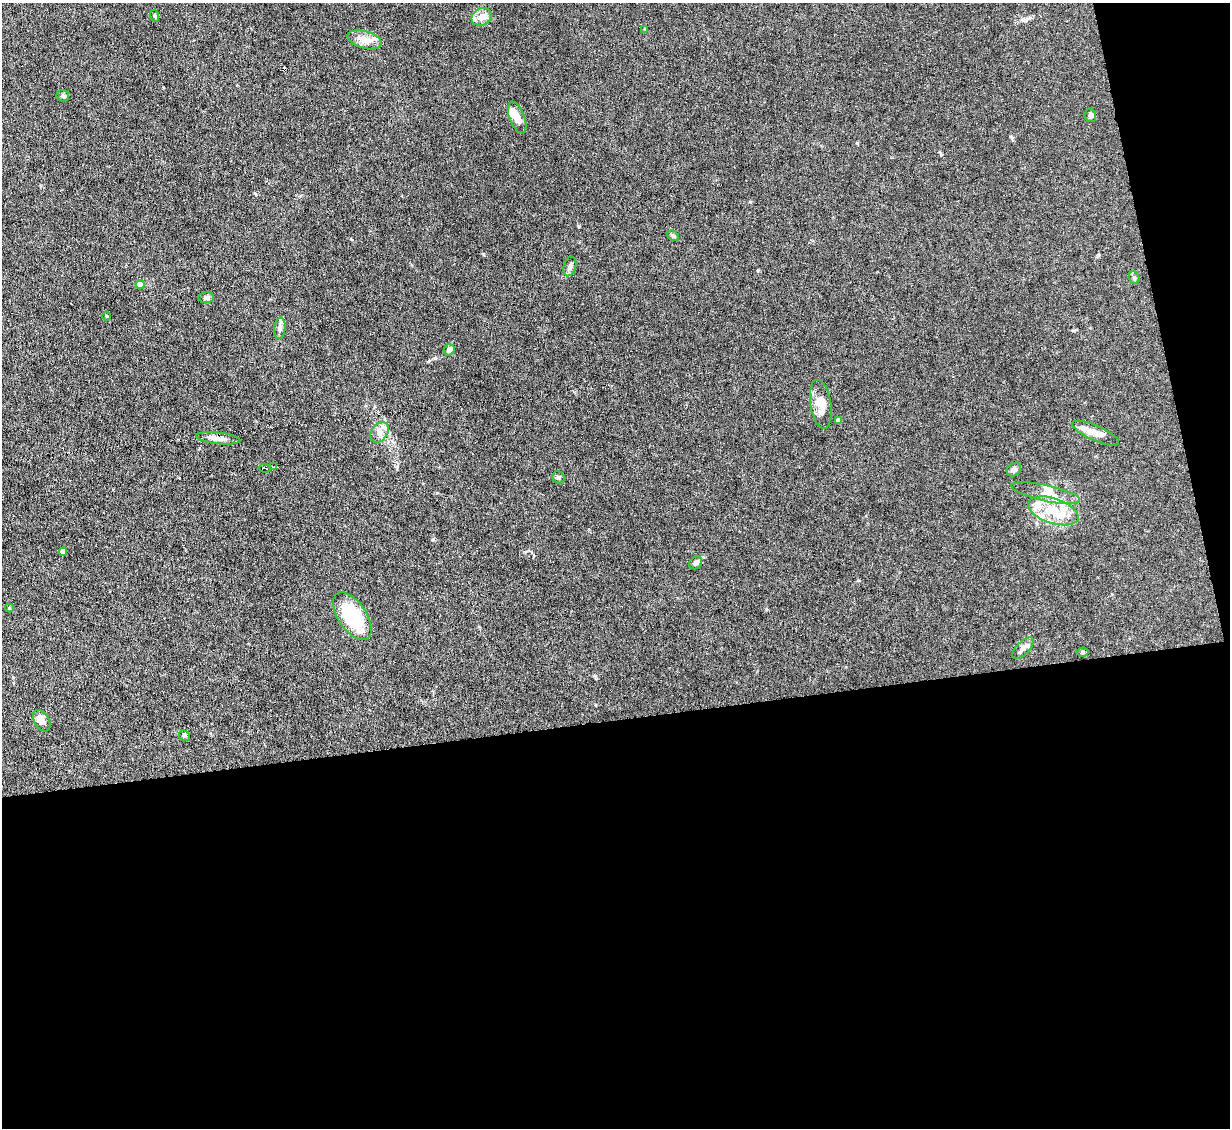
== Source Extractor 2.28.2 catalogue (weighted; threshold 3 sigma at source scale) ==
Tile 16 of 4 x 4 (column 4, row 4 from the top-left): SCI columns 3683-4910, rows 250-1375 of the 4910 x 4886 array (HDU 1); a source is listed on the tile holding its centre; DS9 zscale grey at full resolution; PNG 1232 x 1130 px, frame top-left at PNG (2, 3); each listed source drawn as its Kron ellipse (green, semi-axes under 4 px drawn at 4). Shown black and unused: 40% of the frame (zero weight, under 4 of 8 exposures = <1% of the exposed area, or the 3 px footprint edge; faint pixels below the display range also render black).
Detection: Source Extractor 2.28.2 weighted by HDU 2 'WHT'; one run over the whole footprint, this tile lists its part. Background 0.0668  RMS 0.0031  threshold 0.0126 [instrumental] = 3 sigma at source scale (4.09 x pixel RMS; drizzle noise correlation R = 1.36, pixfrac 0.8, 0.05/0.05 arcsec/px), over >= 5 px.
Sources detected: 41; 1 inside a brighter object's white glare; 1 cosmic-ray / hot-pixel residue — neither listed nor drawn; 5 inside a brighter listed object's ellipse — not listed separately; the other 34 listed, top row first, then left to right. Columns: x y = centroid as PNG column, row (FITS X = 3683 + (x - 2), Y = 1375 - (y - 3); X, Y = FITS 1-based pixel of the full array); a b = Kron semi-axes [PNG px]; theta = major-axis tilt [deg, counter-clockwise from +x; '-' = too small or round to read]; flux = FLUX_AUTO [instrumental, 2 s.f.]
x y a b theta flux
155 16 6 4 -72 0.3
482 17 10 8 23 2.8
645 29 4 4 - 0.25
365 40 18 8 -16 3.1
63 96 6 5 - 0.56
1090 115 7 5 -82 0.81
517 117 16 7 -69 2.7
673 236 6 4 -30 0.41
570 267 10 6 73 0.94
1134 278 6 5 - 0.51
140 284 4 4 - 2.3
206 297 8 5 3 0.7
107 316 4 3 - 0.22
280 328 11 5 84 1
449 350 6 5 - 1.3
821 404 25 10 -81 4.5
838 421 4 4 - 1.7
379 432 11 8 57 1.8
1096 433 25 7 -24 3
218 438 22 5 -6 2.1
273 467 4 2 - 0.56
265 468 6 3 -7 1.2
1014 470 8 6 39 1
558 477 6 5 - 0.57
1046 493 35 8 -12 3.4
1053 511 26 12 -18 8.2
63 552 4 4 - 2
696 563 7 5 41 1.2
9 608 4 4 - 0.27
352 616 27 14 -56 17
1023 648 14 6 45 1.4
1083 652 6 4 1 0.46
42 721 12 7 -58 2.1
184 735 5 5 - 0.49
Unlisted compact peaks at least as high as the median listed source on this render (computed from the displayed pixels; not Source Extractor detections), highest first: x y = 579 226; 433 539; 857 143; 435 358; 758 270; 1011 137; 1026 20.